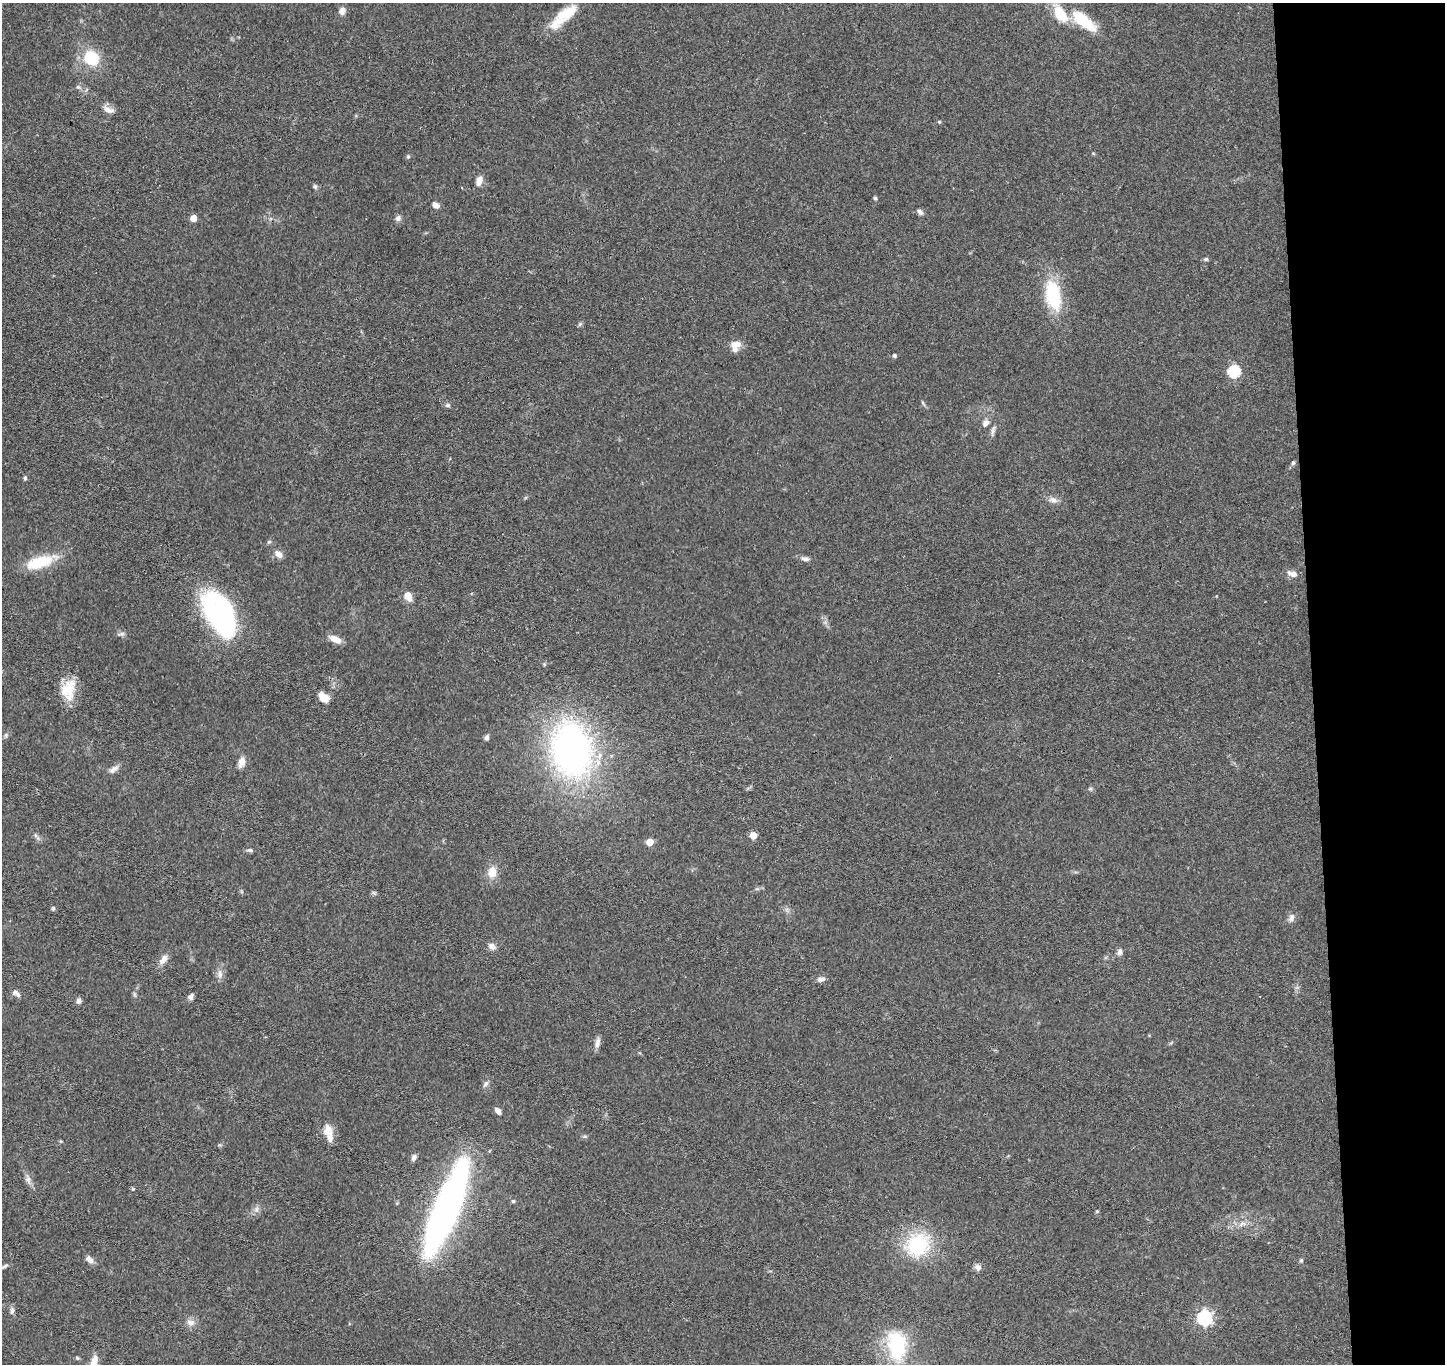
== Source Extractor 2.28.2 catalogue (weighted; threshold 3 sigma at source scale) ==
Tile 6 of 3 x 3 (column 3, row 2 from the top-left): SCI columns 2944-4386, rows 1514-2875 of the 4442 x 4368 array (HDU 1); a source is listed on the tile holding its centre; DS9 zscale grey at full resolution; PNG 1447 x 1366 px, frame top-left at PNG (2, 3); no overlay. Shown black and unused: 9% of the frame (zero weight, under 3 of 4 exposures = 6% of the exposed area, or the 3 px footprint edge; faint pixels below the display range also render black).
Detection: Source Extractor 2.28.2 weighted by HDU 2 'WHT'; one run over the whole footprint, this tile lists its part. Background 0.0792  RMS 0.0058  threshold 0.0261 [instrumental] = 3 sigma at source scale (4.5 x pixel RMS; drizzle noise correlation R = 1.50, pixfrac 1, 0.05/0.05 arcsec/px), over >= 5 px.
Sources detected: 85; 5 inside a brighter listed object's ellipse — not listed separately; the other 80 listed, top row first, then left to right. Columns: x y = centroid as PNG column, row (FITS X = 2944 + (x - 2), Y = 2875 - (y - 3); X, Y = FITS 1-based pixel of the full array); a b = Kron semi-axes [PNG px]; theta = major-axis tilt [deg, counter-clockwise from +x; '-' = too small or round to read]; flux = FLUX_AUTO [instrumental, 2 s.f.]
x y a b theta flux
342 11 8 7 - 3.6
567 13 34 15 28 15
1060 14 26 14 -57 15
1083 20 27 10 -38 26
91 58 15 13 -43 21
108 110 15 8 -18 3.9
939 122 5 4 - 0.6
408 157 5 5 - 0.82
479 181 11 7 74 4.4
315 186 6 5 - 1.1
875 198 4 4 - 1.2
436 205 8 6 -36 2.6
920 212 8 6 -46 1.7
193 218 5 5 - 7.4
398 218 7 7 - 2
1206 259 6 5 - 1
1053 295 38 18 -79 32
580 324 6 5 - 0.95
736 344 15 9 9 4.8
894 356 4 4 - 1.2
1234 371 6 6 - 62
448 405 7 5 0 1.2
985 423 9 7 57 2.7
993 430 13 5 72 1.9
1293 463 6 5 - 1
25 478 6 5 - 0.9
1053 500 12 7 -18 2.9
279 554 10 7 -47 3.4
805 559 10 6 -11 2.3
39 562 35 14 17 21
1292 574 15 7 -23 3.4
408 596 9 7 -59 6.4
220 615 50 26 -60 110
121 634 9 5 10 1.6
335 639 14 7 -27 5.4
69 688 27 17 83 14
323 697 14 8 -38 6
6 735 6 5 - 1.1
487 737 7 5 80 1.7
571 750 43 32 -79 230
242 762 12 7 76 4.6
114 769 14 7 35 2.9
1090 789 6 4 19 0.8
753 835 5 5 - 10
650 842 5 5 - 9.8
250 850 8 4 -5 1.3
492 872 14 10 81 7
374 893 7 4 -19 0.91
53 908 6 5 - 0.88
1291 918 11 7 77 2.5
492 946 10 7 -28 3
1120 952 9 7 86 1.9
163 959 14 8 54 3.9
220 974 11 6 -89 2.7
821 979 10 6 13 2.4
16 993 11 6 -40 2.5
134 994 7 4 -72 0.89
191 997 8 5 61 1.8
79 1001 7 6 - 1.9
597 1043 14 6 80 2.8
486 1084 9 5 52 1.6
498 1111 9 6 -50 2.3
328 1131 16 12 -80 6.9
414 1157 8 6 66 2
28 1180 11 6 -73 2.6
133 1189 5 4 - 0.74
513 1201 5 4 - 0.84
446 1208 82 20 67 280
256 1209 8 6 47 2
1097 1211 5 4 - 0.64
1242 1224 11 7 23 3.1
918 1245 32 29 33 38
89 1260 10 6 -47 3.1
1301 1260 5 5 - 0.76
5 1266 10 4 24 1.4
978 1267 10 7 -45 2.2
12 1311 11 6 84 1.8
1204 1318 6 6 - 130
191 1322 12 8 0 3.4
897 1346 36 21 -84 38